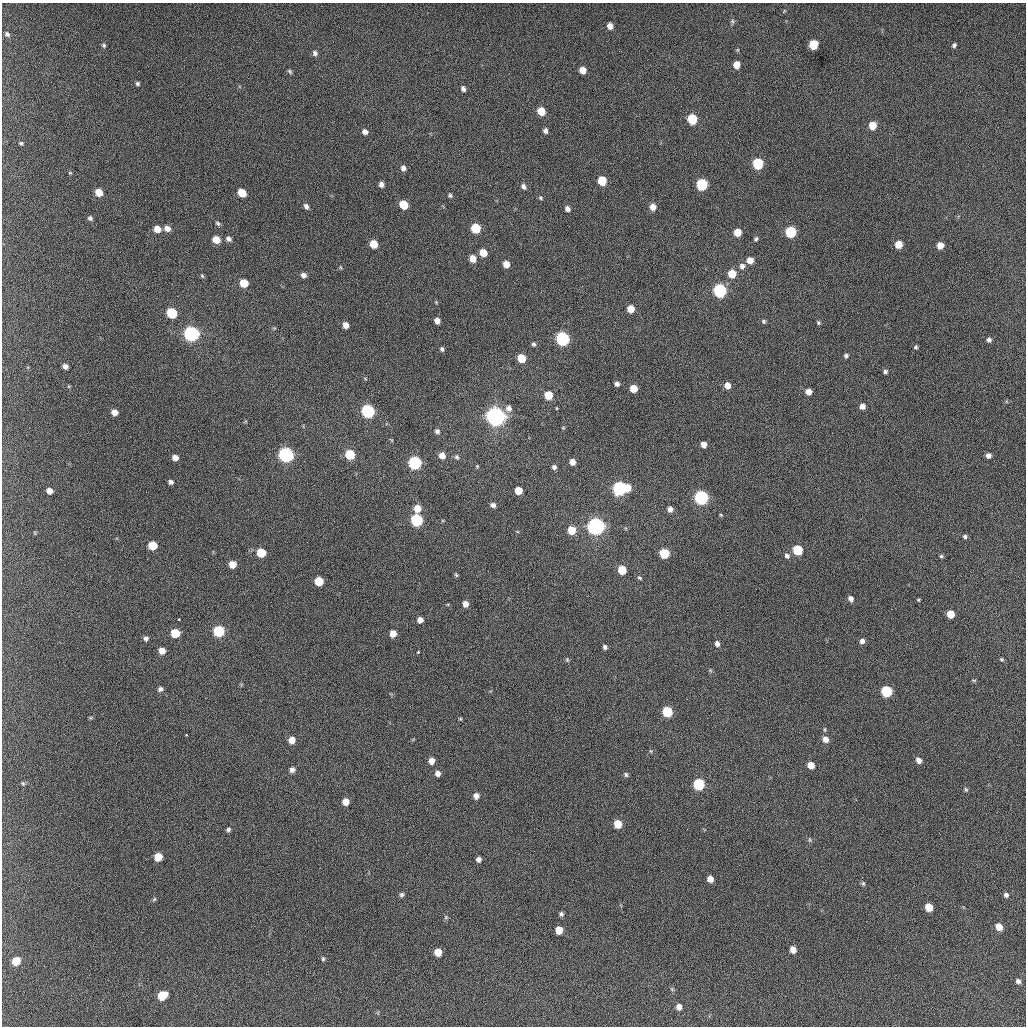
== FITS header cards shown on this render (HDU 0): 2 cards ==
NAXIS1  =                 1024 / length of data axis 1
NAXIS2  =                 1024 / length of data axis 2

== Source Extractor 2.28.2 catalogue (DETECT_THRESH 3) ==
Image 1024 x 1024 px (HDU 0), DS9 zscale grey, 1 PNG px = 1 image px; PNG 1028 x 1028 px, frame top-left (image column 1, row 1024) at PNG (2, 3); no overlay
Background 427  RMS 11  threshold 34.2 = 3 sigma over >= 5 px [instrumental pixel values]
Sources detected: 183; all 183 listed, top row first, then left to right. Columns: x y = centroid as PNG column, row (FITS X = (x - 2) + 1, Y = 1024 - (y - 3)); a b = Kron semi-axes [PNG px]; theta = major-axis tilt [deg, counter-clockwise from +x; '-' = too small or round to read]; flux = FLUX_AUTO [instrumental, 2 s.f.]
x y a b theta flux
732 21 6 5 - 1300
610 26 6 6 - 5100
7 34 7 5 -45 2100
104 45 5 5 - 1300
813 45 6 6 - 27000
954 45 5 4 - 1700
315 53 7 7 - 2300
737 65 6 5 - 9600
583 70 6 5 - 9100
290 71 7 4 -46 1300
137 84 5 4 - 1400
463 89 6 5 - 2300
541 111 6 5 - 16000
692 119 6 6 - 40000
872 125 6 5 - 14000
545 131 5 4 - 2500
365 132 6 6 - 3400
21 143 6 5 - 1100
758 164 6 6 - 63000
403 168 6 5 - 3100
70 173 5 3 - 720
602 181 6 6 - 26000
381 184 5 5 - 3500
702 185 7 6 - 76000
523 187 7 6 - 2400
99 192 6 5 - 11000
242 193 6 5 - 17000
450 195 5 5 - 1300
540 198 6 4 -42 1100
404 205 6 6 - 22000
306 206 6 5 - 2800
653 207 6 6 - 6400
567 209 6 5 - 3000
90 218 6 5 - 1900
218 223 7 4 -44 1500
167 228 7 6 - 4400
476 228 6 6 - 32000
157 229 6 6 - 8000
737 232 6 5 - 13000
791 232 6 6 - 67000
229 239 7 5 -35 2700
756 239 6 4 72 1500
216 240 6 5 - 12000
374 244 6 5 - 16000
898 244 6 5 - 12000
940 246 6 5 - 7700
483 253 6 5 - 12000
473 258 6 6 - 8300
750 260 6 6 - 7700
506 264 6 5 - 7700
742 266 8 7 - 3400
340 267 5 3 - 760
732 274 6 6 - 18000
303 275 5 5 - 3100
202 276 6 4 -66 1000
244 283 6 6 - 16000
720 291 7 6 - 140000
631 309 6 5 - 12000
172 313 7 6 - 41000
437 321 5 5 - 4500
763 321 6 6 - 1400
818 322 5 4 - 1200
346 325 5 5 - 5600
192 334 7 7 - 240000
562 339 7 6 - 170000
989 340 6 5 - 2100
534 344 6 5 - 1600
916 347 5 4 - 1200
442 349 5 4 - 1700
846 356 5 5 - 1800
521 358 6 5 - 19000
65 366 5 4 - 2900
885 371 5 5 - 1700
365 378 6 3 -20 700
617 384 5 5 - 2700
727 385 5 5 - 6500
633 388 5 5 - 13000
808 392 5 5 - 5500
548 395 6 6 - 20000
862 406 5 5 - 4400
509 408 8 7 - 4200
368 411 7 6 - 140000
115 412 5 5 - 5600
495 416 7 7 - 740000
563 428 4 4 - 740
437 431 6 5 - 2200
704 444 5 5 - 6200
350 454 6 6 - 32000
286 455 7 7 - 220000
442 456 6 6 - 7000
988 456 6 6 - 3100
175 457 5 5 - 4600
457 457 6 6 - 1800
572 462 5 5 - 5600
415 463 7 6 - 120000
477 466 4 4 - 800
554 467 5 5 - 2500
171 482 5 4 - 2100
620 488 7 7 - 180000
627 488 6 5 - 11000
518 490 6 5 - 13000
49 491 5 5 - 5400
701 497 7 6 - 210000
493 505 6 5 - 2800
417 508 7 6 - 11000
670 509 6 5 - 3400
417 520 7 6 - 84000
596 526 7 7 - 430000
572 530 6 6 - 16000
517 531 5 3 - 610
35 533 6 3 -71 690
965 536 5 5 - 1700
153 545 6 6 - 19000
797 550 6 6 - 43000
261 553 6 6 - 23000
664 553 6 6 - 38000
787 556 6 6 - 2300
941 556 5 5 - 1100
232 564 6 6 - 9400
622 570 6 5 - 21000
456 575 6 4 -66 1100
639 578 6 4 -39 1100
319 581 6 6 - 23000
851 599 6 5 - 3300
918 600 5 4 - 830
465 604 6 5 - 5000
950 614 6 6 - 13000
178 619 3 2 - 1100
420 620 6 5 - 4700
219 631 6 6 - 55000
175 633 6 6 - 22000
393 633 6 6 - 7700
146 638 6 6 - 2000
862 641 6 5 - 2900
717 644 6 5 - 3100
605 647 5 4 - 1900
162 651 6 6 - 6000
418 652 3 2 - 1400
1002 659 6 4 -43 1100
567 660 7 5 -71 1100
710 670 6 4 -46 1000
974 680 7 3 -8 920
160 689 6 5 - 2300
886 691 7 6 - 61000
667 712 6 6 - 44000
460 719 4 4 - 800
186 735 3 3 - 1600
825 739 7 6 - 5500
292 740 6 6 - 7100
651 751 6 4 -89 910
918 760 7 5 -54 4100
431 761 6 5 - 5200
811 765 6 5 - 8400
292 770 6 5 - 3200
438 773 6 6 - 3300
626 775 6 5 - 1400
23 783 6 4 -68 1000
699 784 7 6 - 70000
966 789 6 5 - 1200
476 796 6 5 - 3700
345 802 6 6 - 7100
618 824 6 5 - 14000
228 830 5 4 - 1700
810 840 7 5 -73 1300
158 857 6 6 - 14000
478 859 5 5 - 2700
710 879 6 5 - 6200
863 883 6 5 - 1300
402 895 6 5 - 1600
1006 895 6 5 - 2000
154 899 6 5 - 1000
929 907 6 5 - 15000
561 914 5 4 - 1700
446 917 6 5 - 1100
999 927 6 5 - 9600
559 930 6 5 - 9900
793 949 6 5 - 6100
438 952 6 5 - 12000
323 959 6 4 -77 1300
16 961 6 6 - 16000
1018 981 7 6 - 2500
162 995 7 6 - 24000
679 1007 7 6 - 4300